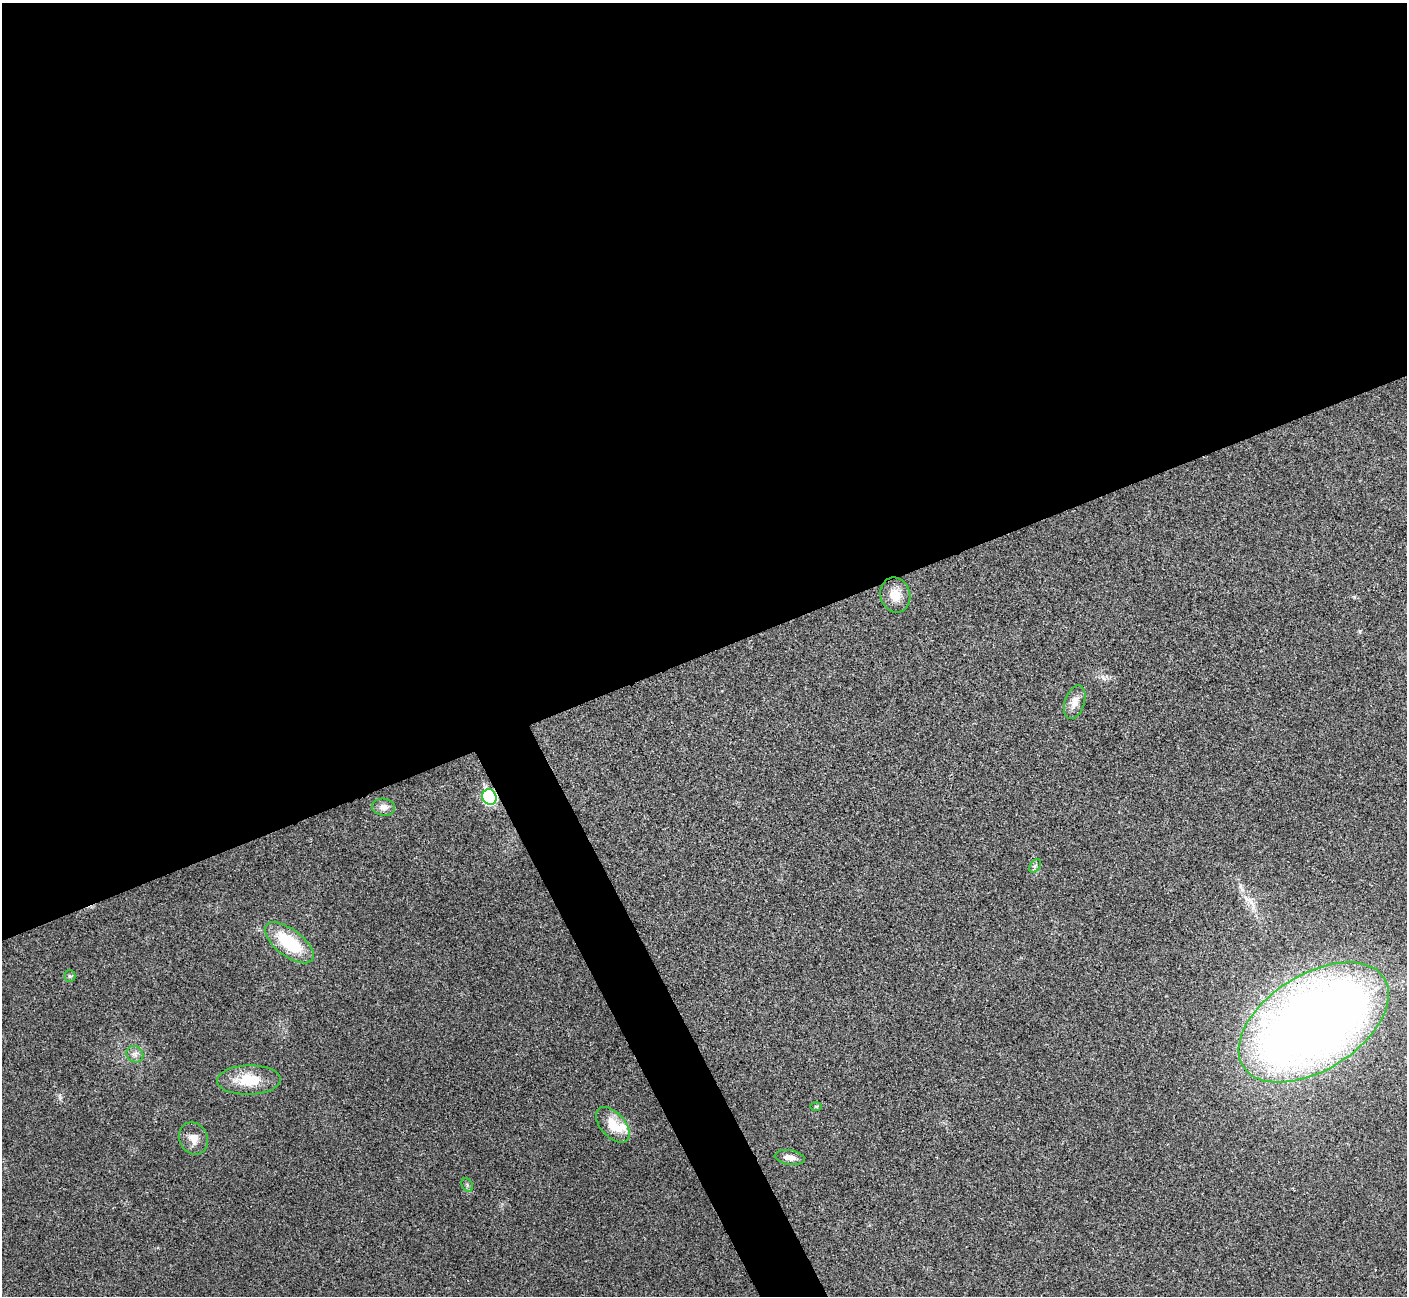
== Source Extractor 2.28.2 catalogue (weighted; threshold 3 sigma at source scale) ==
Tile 2 of 4 x 4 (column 2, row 1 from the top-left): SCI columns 1409-2813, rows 4037-5330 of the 5629 x 5617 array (HDU 1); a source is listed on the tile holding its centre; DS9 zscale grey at full resolution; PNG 1409 x 1298 px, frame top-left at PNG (2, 3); each listed source drawn as its Kron ellipse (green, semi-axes under 4 px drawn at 4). Shown black and unused: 53% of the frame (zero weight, under 3 of 4 exposures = <1% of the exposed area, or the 3 px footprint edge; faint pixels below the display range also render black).
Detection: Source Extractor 2.28.2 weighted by HDU 2 'WHT'; one run over the whole footprint, this tile lists its part. Background 0.0221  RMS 0.0053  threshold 0.0239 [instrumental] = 3 sigma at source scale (4.5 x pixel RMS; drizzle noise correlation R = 1.50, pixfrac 1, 0.05/0.05 arcsec/px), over >= 5 px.
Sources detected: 17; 1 long thin detection or spike segment (spike, bleed or trail) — neither listed nor drawn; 1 inside a brighter listed object's ellipse — not listed separately; the other 15 listed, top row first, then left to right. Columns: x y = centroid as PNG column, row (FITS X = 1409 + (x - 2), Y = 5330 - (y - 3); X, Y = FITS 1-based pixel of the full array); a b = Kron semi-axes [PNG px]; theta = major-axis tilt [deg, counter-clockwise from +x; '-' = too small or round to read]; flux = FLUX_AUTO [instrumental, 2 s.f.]
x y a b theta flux
895 595 18 15 -77 7.9
1075 702 17 9 71 4.9
489 797 8 7 - 73
384 807 11 8 -10 3.6
1035 866 7 5 55 1.3
289 943 29 13 -37 30
70 976 6 5 - 0.95
1314 1022 83 48 32 710
135 1054 9 8 - 2.4
249 1080 32 14 2 17
816 1106 6 3 0 0.55
613 1125 21 12 -48 11
194 1138 17 14 -67 5.6
790 1157 15 7 -9 4.2
467 1185 7 5 -61 1
Overlapping masked pixels (flux is a lower limit): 2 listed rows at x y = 489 797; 1314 1022
Unlisted compact peaks at least as high as the median listed source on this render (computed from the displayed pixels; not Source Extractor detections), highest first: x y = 1354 597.